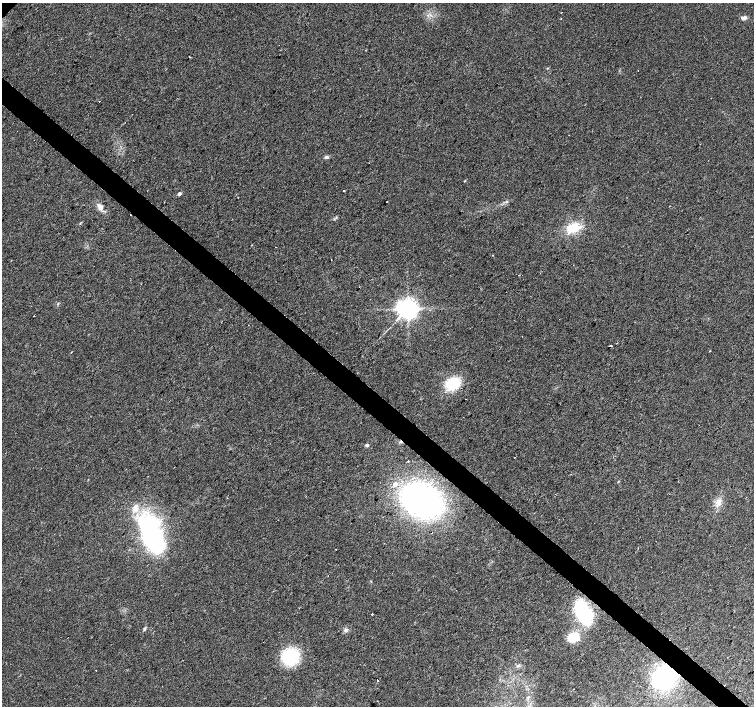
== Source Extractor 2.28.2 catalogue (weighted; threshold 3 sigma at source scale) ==
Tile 6 of 4 x 4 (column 2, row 2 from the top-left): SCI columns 1509-3012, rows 3047-4454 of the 6019 x 6028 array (HDU 1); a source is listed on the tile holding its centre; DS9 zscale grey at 2 x 2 block average (1 PNG px = mean of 2 x 2 image px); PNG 756 x 708 px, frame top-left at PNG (2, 3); no overlay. Shown black and unused: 4% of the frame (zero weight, under 2 of 3 exposures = <1% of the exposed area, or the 3 px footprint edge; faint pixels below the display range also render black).
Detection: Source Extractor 2.28.2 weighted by HDU 2 'WHT'; one run over the whole footprint, this tile lists its part. Background 0.021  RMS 0.006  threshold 0.0272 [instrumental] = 3 sigma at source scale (4.5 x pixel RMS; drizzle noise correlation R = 1.50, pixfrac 1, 0.0396/0.0396 arcsec/px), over >= 5 px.
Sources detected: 46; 1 inside a brighter object's white glare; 6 cosmic-ray / hot-pixel residue — not listed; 1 inside a brighter listed object's ellipse — not listed separately; the other 38 listed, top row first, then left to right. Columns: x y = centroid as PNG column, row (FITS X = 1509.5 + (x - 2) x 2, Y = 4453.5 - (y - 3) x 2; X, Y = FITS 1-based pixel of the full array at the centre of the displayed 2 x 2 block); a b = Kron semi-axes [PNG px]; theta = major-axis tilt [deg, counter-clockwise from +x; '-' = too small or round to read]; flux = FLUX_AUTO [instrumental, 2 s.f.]
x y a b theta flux
744 18 7 5 11 4.5
189 57 2 2 - 4.3
638 70 2 2 - 2.6
99 101 2 2 - 1.8
569 135 2 2 - 0.46
327 157 6 4 -2 2.8
465 181 3 2 - 0.99
344 190 2 2 - 6.6
179 194 3 2 - 5.4
387 202 2 2 - 2.7
669 206 2 2 - 0.84
100 207 8 6 -54 7.9
80 223 3 2 - 0.89
573 228 16 11 14 34
493 255 2 2 - 0.81
58 304 3 2 - 1
408 309 5 4 - 1300
33 316 2 2 - 0.7
610 346 3 2 - 7.8
453 383 16 12 22 45
367 445 5 3 - 2.1
515 457 2 2 - 5.6
408 461 2 2 - 3.7
618 481 3 2 - 1.1
395 484 4 3 - 8.5
422 500 27 19 -32 610
718 502 10 8 80 11
152 533 36 19 -68 270
336 549 2 2 - 0.82
583 612 16 8 -66 180
372 614 2 2 - 4.3
144 629 4 3 - 1.8
346 630 5 5 - 3.5
573 637 11 8 24 33
290 657 14 13 - 91
518 665 5 3 - 2.2
665 677 19 15 35 180
377 680 2 2 - 0.85
Overlapping masked pixels (flux is a lower limit): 3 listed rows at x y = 453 383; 583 612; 665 677
Diffuse or blended objects may show on this block-average render without a row.